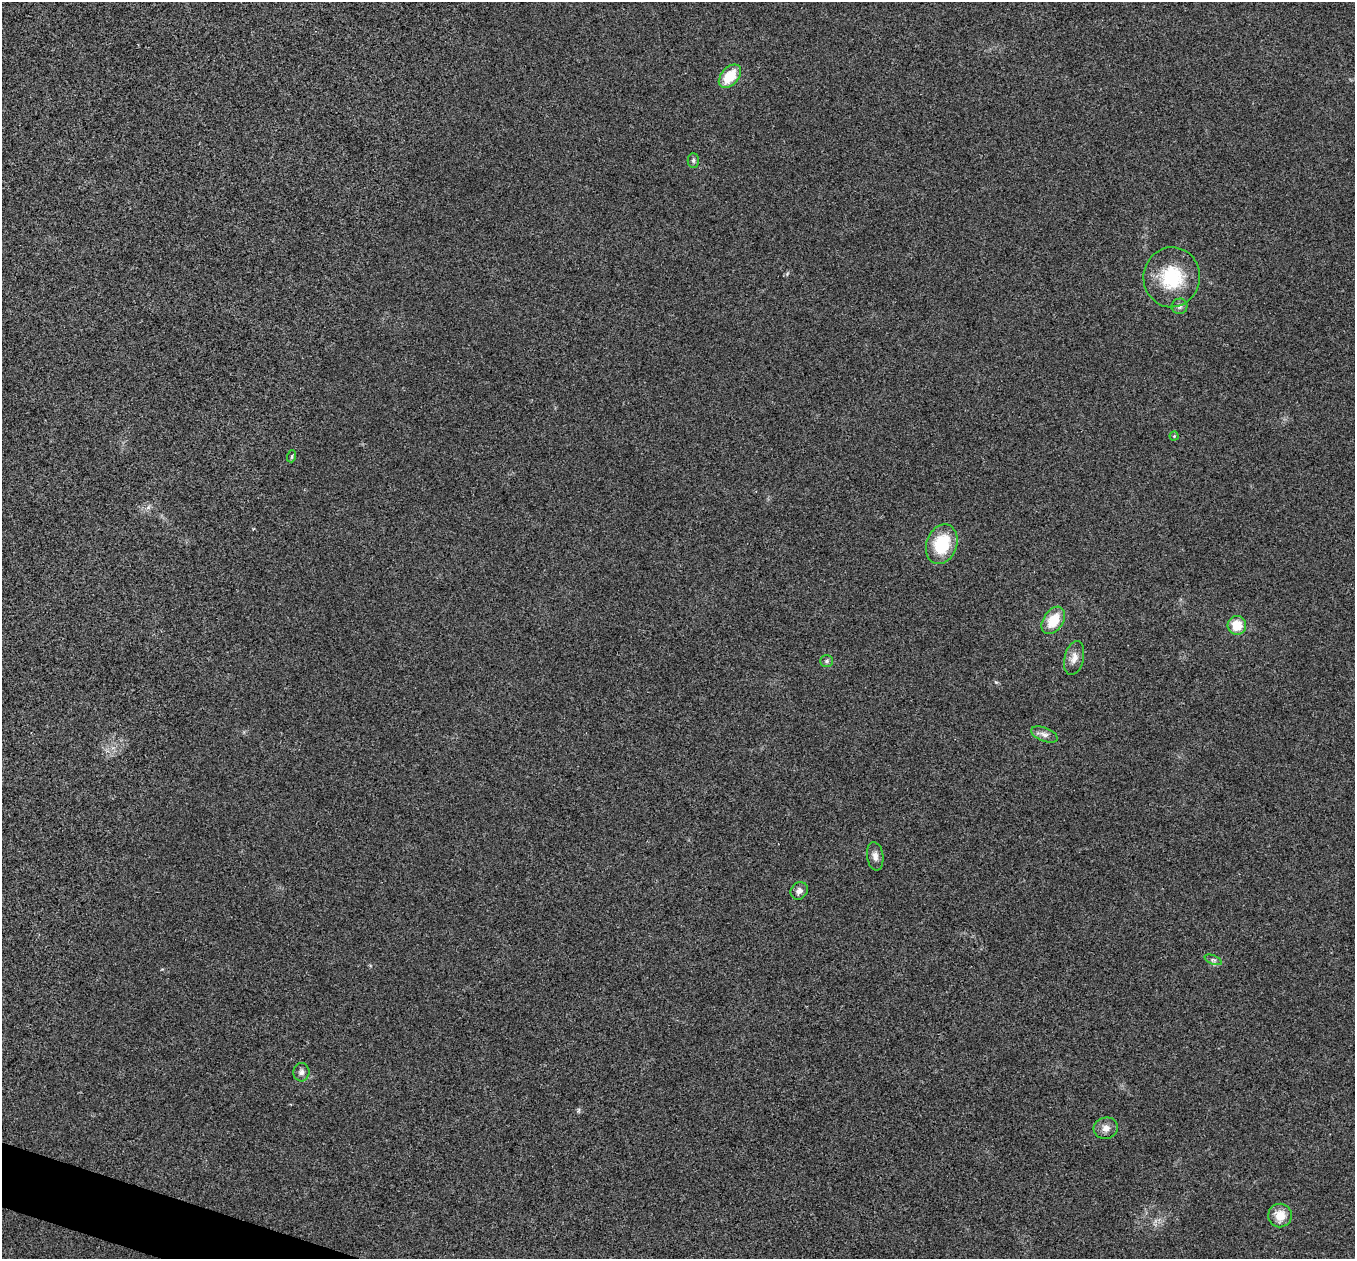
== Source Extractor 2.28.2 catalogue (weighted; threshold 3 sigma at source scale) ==
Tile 7 of 4 x 4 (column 3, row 2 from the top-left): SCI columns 2707-4059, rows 2651-3907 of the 5417 x 5431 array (HDU 1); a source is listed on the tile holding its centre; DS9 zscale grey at full resolution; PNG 1357 x 1261 px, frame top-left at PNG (2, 2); each listed source drawn as its Kron ellipse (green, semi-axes under 4 px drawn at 4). Shown black and unused: <1% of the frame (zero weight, under 3 of 4 exposures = <1% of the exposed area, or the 3 px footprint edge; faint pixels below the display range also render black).
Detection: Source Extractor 2.28.2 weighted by HDU 2 'WHT'; one run over the whole footprint, this tile lists its part. Background 0.0223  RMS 0.0052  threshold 0.0234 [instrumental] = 3 sigma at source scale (4.5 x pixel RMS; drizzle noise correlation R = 1.50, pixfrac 1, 0.05/0.05 arcsec/px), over >= 5 px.
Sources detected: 18; all 18 listed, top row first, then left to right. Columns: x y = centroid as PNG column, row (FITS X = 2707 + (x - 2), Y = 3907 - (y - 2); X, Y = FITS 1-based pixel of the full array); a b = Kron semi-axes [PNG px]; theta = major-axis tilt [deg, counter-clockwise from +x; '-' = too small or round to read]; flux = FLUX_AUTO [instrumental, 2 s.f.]
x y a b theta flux
730 76 14 8 50 14
693 160 7 5 -90 1.1
1172 277 30 28 82 27
1180 306 8 7 - 1.7
1174 436 4 4 - 0.52
292 456 6 4 72 0.73
942 544 20 15 70 23
1053 620 15 10 56 13
1237 625 9 9 - 9.8
1074 658 17 9 77 4.1
827 661 6 5 - 1.1
1044 734 14 6 -21 2.6
875 856 14 8 -82 2.8
799 891 9 8 - 2.5
1213 960 9 4 -22 1.2
301 1072 9 8 - 2
1106 1128 12 10 14 3.6
1280 1215 12 12 - 7.5